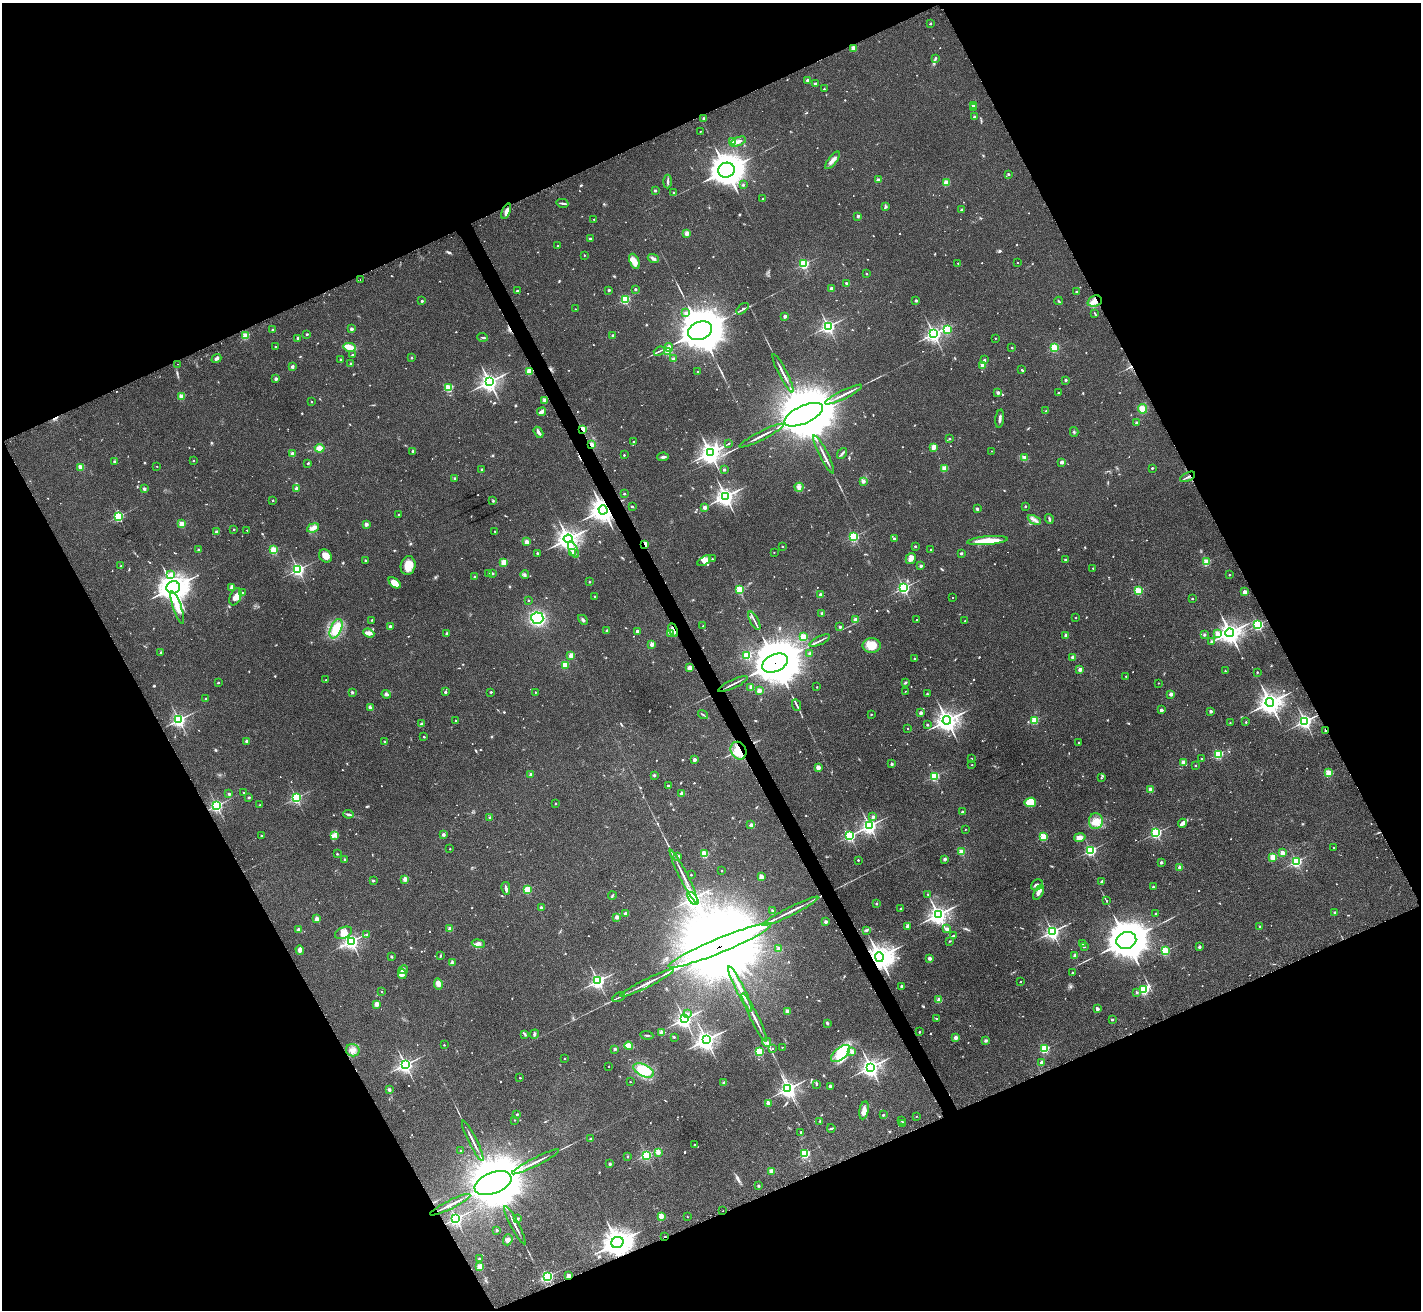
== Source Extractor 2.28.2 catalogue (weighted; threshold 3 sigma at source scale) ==
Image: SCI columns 19-5693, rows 309-5540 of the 5709 x 5715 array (HDU 1 of 3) = the unmasked area's bounding box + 8 px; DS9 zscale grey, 4 x 4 block average (1 PNG px = mean of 4 x 4 image px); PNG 1423 x 1312 px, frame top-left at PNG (2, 3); each listed source drawn as its Kron ellipse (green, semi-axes under 4 px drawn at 4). Shown black and unused: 45% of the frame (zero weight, under 2 of 3 exposures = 2% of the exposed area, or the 3 px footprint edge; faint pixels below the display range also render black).
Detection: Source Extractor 2.28.2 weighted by HDU 2 'WHT'. Background 0.0398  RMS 0.0066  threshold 0.0298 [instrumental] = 3 sigma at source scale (4.5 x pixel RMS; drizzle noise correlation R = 1.50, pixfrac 1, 0.05/0.05 arcsec/px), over >= 5 px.
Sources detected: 914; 8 too faint to see at this stretch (4 x 4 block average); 8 inside a brighter object's white glare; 4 cosmic-ray / hot-pixel residue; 3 long thin detections or spike segments (spike, bleed or trail) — neither listed nor drawn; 9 coinciding with a brighter row at this scale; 15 inside a brighter listed object's ellipse — not listed separately; of the other 867, all 500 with FLUX_AUTO >= 3.67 (the completeness limit of this list) listed and drawn (367 fainter detections not listed), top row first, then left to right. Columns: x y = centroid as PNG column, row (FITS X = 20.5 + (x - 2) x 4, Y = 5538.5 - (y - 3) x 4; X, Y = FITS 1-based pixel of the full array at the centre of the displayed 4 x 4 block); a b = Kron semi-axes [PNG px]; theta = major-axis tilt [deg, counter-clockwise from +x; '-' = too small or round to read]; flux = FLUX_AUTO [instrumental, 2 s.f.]
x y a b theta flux
930 23 2 2 - 15
853 48 2 2 - 78
935 58 4 2 - 3.8
808 80 2 2 - 58
815 83 2 2 - 23
824 89 2 2 - 5.5
973 105 2 2 - 85
973 107 2 2 - 8.6
974 117 2 2 - 11
704 119 2 2 - 43
700 131 2 2 - 4.6
733 142 2 2 - 160
738 142 8 3 21 15
832 160 10 3 52 21
726 170 8 7 - 5800
1008 174 2 2 - 13
878 180 2 2 - 55
668 181 7 2 88 7.3
946 183 2 2 - 170
743 185 2 2 - 5.3
655 190 2 2 - 21
674 192 2 2 - 16
763 198 2 2 - 5.2
562 203 6 2 -13 7.4
885 206 4 2 - 6.5
961 210 2 2 - 28
506 211 8 3 68 19
858 216 2 2 - 27
594 219 2 2 - 5.6
687 233 2 2 - 100
590 239 2 2 - 17
558 245 2 2 - 4.2
584 255 2 2 - 4.8
653 258 5 3 - 12
634 261 8 5 -68 41
1017 262 2 2 - 6
958 263 2 2 - 4.8
804 264 2 2 - 450
867 274 2 2 - 8.6
360 279 2 2 - 3.7
846 283 2 2 - 6.6
635 289 2 2 - 16
831 289 2 2 - 58
609 290 2 2 - 20
517 291 2 2 - 11
1076 292 2 2 - 5.6
625 299 2 2 - 430
916 300 2 2 - 25
422 301 2 2 - 13
1059 301 4 2 - 3.8
1095 301 7 5 21 31
575 309 2 2 - 4.9
742 309 7 3 42 10
686 313 2 2 - 27
1095 313 3 2 - 3.9
785 316 2 2 - 34
828 326 3 2 - 1100
352 329 2 2 - 38
947 329 2 2 - 330
273 330 2 2 - 22
700 331 12 8 23 19000
307 334 2 2 - 16
933 334 3 3 - 1300
613 335 2 2 - 24
245 336 2 2 - 220
483 337 5 2 - 4.3
298 338 2 2 - 19
995 338 2 2 - 5
275 347 2 2 - 11
349 347 6 3 -13 60
669 348 4 3 - 25
1012 348 2 2 - 10
1054 348 2 2 - 330
659 351 6 2 23 5.4
668 351 2 2 - 220
352 355 2 2 - 13
412 358 2 2 - 12
216 359 5 3 - 9.6
340 359 2 2 - 8.4
673 359 2 2 - 24
984 360 2 2 - 15
178 364 2 2 - 6.3
350 364 3 2 - 5.1
983 365 2 2 - 100
292 366 2 2 - 38
1022 370 2 2 - 5.9
529 371 2 2 - 180
698 371 2 2 - 5
783 373 21 2 -63 21
276 379 2 2 - 33
1066 380 2 2 - 21
489 382 3 3 - 1600
449 388 2 2 - 260
998 393 2 2 - 32
1058 393 2 2 - 13
844 395 20 2 26 26
181 396 2 2 - 110
545 400 4 3 - 16
311 402 2 2 - 6.6
1142 409 5 4 - 47
1046 411 2 2 - 13
542 412 5 2 - 24
804 415 21 9 24 44000
1000 419 9 2 83 14
1136 423 2 2 - 29
582 429 2 2 - 160
538 432 6 2 -59 12
1074 432 5 2 - 4
762 436 24 2 27 24
950 439 3 2 - 4.3
634 442 2 2 - 11
728 443 2 2 - 4.3
592 445 3 3 - 17
934 447 2 2 - 140
320 448 5 3 - 35
413 451 2 2 - 16
991 451 2 2 - 3.7
710 453 4 3 - 2600
842 453 6 2 50 9.1
292 454 2 2 - 78
824 454 21 2 -63 22
624 455 2 2 - 9.1
663 457 5 2 - 9.3
1024 458 3 2 - 5.3
114 461 2 2 - 22
193 461 2 2 - 7.8
1062 462 2 2 - 48
308 463 2 2 - 14
157 466 2 2 - 3.8
81 467 2 2 - 130
944 468 2 2 - 160
1152 468 2 2 - 8.7
482 469 2 2 - 14
724 470 2 2 - 22
1188 477 8 2 26 8
455 478 2 2 - 10
863 481 2 2 - 45
799 487 4 4 - 14
144 489 2 2 - 32
297 489 2 2 - 52
624 494 2 2 - 12
725 496 3 3 - 2100
273 500 2 2 - 7.1
493 501 3 2 - 3.8
1025 506 2 2 - 10
632 507 4 2 - 3.8
704 507 2 2 - 59
977 509 2 2 - 8.5
603 510 5 4 - 3200
398 514 2 2 - 5.2
118 516 2 2 - 650
1049 519 5 2 - 6.5
1034 520 7 2 -27 12
182 524 2 2 - 140
366 524 2 2 - 60
313 528 6 4 20 20
234 529 2 2 - 10
247 530 2 2 - 5.4
495 531 2 2 - 6.9
216 532 2 2 - 36
853 537 2 2 - 530
894 538 2 2 - 13
568 539 4 4 - 2500
987 541 20 4 5 87
526 542 2 2 - 82
645 544 2 2 - 93
782 546 2 2 - 13
915 546 2 2 - 15
931 549 2 2 - 5.4
198 550 2 2 - 21
274 550 2 2 - 280
573 550 9 2 -64 12
572 552 4 2 - 7.1
774 552 2 2 - 4.3
537 553 2 2 - 17
961 553 2 2 - 19
325 556 7 6 - 28
911 558 6 5 - 17
712 559 2 2 - 6.5
365 560 2 2 - 11
1066 560 2 2 - 29
704 561 7 3 31 15
504 562 2 2 - 140
1206 562 2 2 - 230
121 566 3 2 - 4.6
408 566 9 7 78 54
921 566 2 2 - 27
1093 568 2 2 - 6.4
298 570 2 2 - 970
489 573 2 2 - 16
492 573 2 2 - 15
171 574 2 2 - 13
525 575 4 3 - 7.3
1229 575 2 2 - 4.8
474 577 2 2 - 12
589 582 2 2 - 8.4
395 583 7 4 -41 50
173 587 7 6 - 3800
231 588 4 3 - 10
904 588 2 2 - 710
740 589 2 2 - 270
1138 591 2 2 - 290
242 592 2 2 - 3.9
1245 592 2 2 - 74
821 594 2 2 - 36
235 597 9 5 67 26
595 597 3 2 - 3.7
953 597 2 2 - 5.2
1192 598 2 2 - 7.3
528 600 2 2 - 9.2
177 608 17 4 -71 37
822 613 3 2 - 8.1
537 618 6 5 - 240
1076 618 2 2 - 6
372 620 2 2 - 6.4
583 620 6 2 -43 7.2
855 620 2 2 - 72
917 620 2 2 - 6.4
754 621 10 2 -62 9.4
965 621 2 2 - 5.6
1258 625 2 2 - 700
703 626 2 2 - 4.5
390 627 2 2 - 56
840 627 2 2 - 22
336 629 10 5 66 110
607 630 2 2 - 17
673 630 7 2 -64 17
637 631 2 2 - 51
369 633 6 3 -22 18
447 633 2 2 - 22
671 633 3 2 - 4.8
1230 633 4 4 - 2600
1217 634 2 2 - 62
1066 635 2 2 - 45
1204 635 2 2 - 22
803 637 2 2 - 260
820 640 11 2 25 10
1212 641 4 2 - 5
652 644 2 2 - 77
872 645 9 7 0 76
160 653 2 2 - 6.5
810 653 2 2 - 28
747 655 2 2 - 260
571 656 2 2 - 94
1073 657 2 2 - 47
914 659 3 2 - 4.7
775 663 14 8 23 27000
565 665 2 2 - 200
690 668 3 3 - 29
1080 669 2 2 - 68
1225 671 2 2 - 6.7
1257 672 2 2 - 7.2
1126 676 2 2 - 4.3
326 680 2 2 - 4.5
218 683 2 2 - 11
905 683 3 2 - 4.5
1158 683 2 2 - 4.3
733 684 16 2 25 12
817 687 2 2 - 5.5
751 688 4 2 - 15
759 691 2 2 - 80
905 691 2 2 - 3.8
352 692 3 2 - 6.2
445 692 2 2 - 17
491 692 2 2 - 12
535 692 2 2 - 6.2
386 694 4 3 - 7.7
927 694 2 2 - 8.3
1171 694 2 2 - 52
205 698 2 2 - 6.5
1270 703 4 4 - 2900
796 705 6 2 -65 6.8
370 707 3 3 - 11
1161 710 2 2 - 41
1211 711 2 2 - 30
921 713 2 2 - 43
703 714 5 2 - 4.5
871 714 2 2 - 6.9
179 720 2 2 - 960
947 720 4 4 - 2700
1034 720 2 2 - 260
455 721 2 2 - 6.4
1305 721 3 3 - 1100
1246 722 2 2 - 7.7
1230 723 2 2 - 4.9
421 724 3 2 - 6.7
927 725 2 2 - 18
908 729 2 2 - 6
1325 730 2 2 - 9.1
424 737 2 2 - 10
247 741 2 2 - 46
385 742 4 3 - 4.7
1079 742 2 2 - 5.8
738 751 9 7 -59 100
1218 754 2 2 - 460
694 759 2 2 - 54
971 759 2 2 - 10
1202 759 2 2 - 4.9
1183 762 2 2 - 100
892 764 2 2 - 24
972 765 2 2 - 5.2
1196 766 2 2 - 5.9
818 767 2 2 - 87
1328 773 2 2 - 210
531 774 2 2 - 31
654 775 3 3 - 4.8
934 776 2 2 - 410
1101 778 2 2 - 4.7
668 786 2 2 - 20
1150 790 2 2 - 74
243 793 2 2 - 10
682 793 2 2 - 55
229 794 2 2 - 25
249 797 3 2 - 4.7
296 798 2 2 - 610
1030 802 6 4 8 100
555 803 2 2 - 5.5
260 805 2 2 - 5.3
216 806 2 2 - 830
962 812 2 2 - 20
348 814 5 3 - 7.6
873 817 2 2 - 29
489 818 3 2 - 3.7
1096 821 8 7 - 35
1182 823 4 4 - 14
751 825 2 2 - 44
869 826 3 2 - 1300
965 829 2 2 - 4.3
1156 833 2 2 - 600
443 835 2 2 - 39
261 836 2 2 - 8.5
334 836 2 2 - 3.7
850 836 2 2 - 680
1043 837 2 2 - 260
1080 837 6 4 11 24
1334 848 2 2 - 4.2
450 849 2 2 - 5
1091 850 2 2 - 560
961 852 2 2 - 150
1282 853 2 2 - 93
337 854 2 2 - 9.9
704 854 2 2 - 260
678 856 2 2 - 50
1272 857 2 2 - 130
345 859 2 2 - 18
945 859 2 2 - 31
858 860 2 2 - 8.6
1161 862 2 2 - 29
1296 862 2 2 - 670
1180 867 2 2 - 80
722 871 2 2 - 6
691 875 2 2 - 8
684 876 29 2 -63 33
761 877 2 2 - 100
405 879 2 2 - 96
373 881 2 2 - 21
1102 882 2 2 - 36
1037 885 6 5 - 14
1153 887 2 2 - 11
506 888 6 2 -79 11
527 890 2 2 - 250
1039 892 8 3 62 17
928 895 3 2 - 3.8
612 896 4 2 - 4
693 899 7 3 -55 1400
1107 901 2 2 - 3.8
876 904 2 2 - 16
541 907 2 2 - 32
901 909 2 2 - 21
773 911 2 2 - 11
790 911 31 2 27 37
1335 913 2 2 - 25
626 914 2 2 - 54
1155 914 2 2 - 9.8
938 915 3 3 - 1900
617 917 2 2 - 65
317 919 2 2 - 81
826 922 2 2 - 38
907 926 2 2 - 40
1260 927 2 2 - 14
298 929 3 2 - 4.5
450 929 2 2 - 100
947 929 2 2 - 36
866 930 3 3 - 5.5
1052 932 3 2 - 1100
343 933 9 5 23 29
366 934 2 2 - 3.8
953 936 3 2 - 5.3
1126 940 10 8 19 13000
351 941 3 3 - 1200
950 941 2 2 - 4
478 943 7 3 -9 12
1082 943 2 2 - 20
720 945 55 7 22 56000
1084 947 2 2 - 7.5
1199 947 2 2 - 28
779 949 2 2 - 63
300 950 5 3 - 17
1165 951 2 2 - 430
441 956 3 2 - 3.9
1075 956 2 2 - 64
391 957 2 2 - 22
879 957 4 4 - 4200
929 958 2 2 - 56
452 963 3 2 - 5.3
403 970 5 2 - 7.7
1072 973 2 2 - 10
402 974 5 2 - 9.7
598 981 3 3 - 940
1020 982 2 2 - 5.4
647 983 30 2 27 34
438 984 6 4 -80 27
901 986 2 2 - 25
740 989 25 2 -63 68
1143 990 3 2 - 530
382 992 2 2 - 4.7
1136 992 2 2 - 7.6
619 997 7 2 27 5.5
939 1000 2 2 - 100
376 1004 2 2 - 100
1097 1009 2 2 - 42
787 1011 2 2 - 80
687 1014 2 2 - 14
754 1017 27 2 -64 28
937 1018 2 2 - 4.2
684 1019 3 3 - 1600
1112 1019 2 2 - 13
827 1023 3 2 - 6.3
662 1032 2 2 - 76
919 1032 2 2 - 9.9
534 1034 5 3 - 6.9
525 1035 4 2 - 4.9
647 1035 6 2 -6 5.8
674 1037 2 2 - 8.9
956 1037 2 2 - 65
706 1040 3 3 - 1700
986 1041 2 2 - 30
767 1042 5 2 - 7.5
444 1045 2 2 - 5.4
628 1046 4 3 - 48
782 1047 2 2 - 4.3
772 1048 2 2 - 4.9
615 1049 2 2 - 27
1045 1049 2 2 - 360
353 1050 7 6 - 22
759 1052 2 2 - 420
852 1052 2 2 - 56
840 1053 11 6 40 170
565 1059 2 2 - 5.6
1041 1062 2 2 - 29
405 1065 3 3 - 1100
609 1067 2 2 - 4.7
871 1067 4 3 - 1700
644 1070 11 6 -26 130
520 1078 2 2 - 11
630 1082 2 2 - 6.6
724 1082 3 2 - 5.1
816 1084 3 2 - 4.7
830 1086 2 2 - 30
788 1089 3 3 - 1500
389 1090 2 2 - 36
768 1103 2 2 - 84
864 1110 9 4 79 28
517 1114 2 2 - 14
883 1115 2 2 - 15
916 1116 2 2 - 4.1
514 1120 2 2 - 4.2
820 1121 2 2 - 11
902 1121 3 2 - 6.5
903 1124 3 2 - 8.6
831 1128 4 2 - 4.9
800 1132 2 2 - 7.9
590 1139 2 2 - 19
473 1141 22 2 -63 20
694 1144 2 2 - 3.7
460 1151 2 2 - 5.2
658 1152 2 2 - 87
805 1154 2 2 - 450
646 1155 2 2 - 710
627 1156 2 2 - 9
536 1162 26 2 27 27
610 1164 2 2 - 24
772 1171 2 2 - 97
493 1183 19 10 22 32000
758 1186 2 2 - 15
450 1205 22 2 27 24
723 1211 2 2 - 5.4
661 1216 2 2 - 120
687 1217 2 2 - 3.8
456 1219 2 2 - 1000
518 1219 2 2 - 17
515 1225 21 2 -62 19
497 1230 2 2 - 23
665 1236 2 2 - 6.1
508 1240 5 4 - 16
617 1242 6 5 - 3600
479 1259 2 2 - 14
480 1267 2 2 - 200
547 1276 2 2 - 740
568 1276 2 2 - 110
Overlapping masked pixels (flux is a lower limit): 16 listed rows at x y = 1095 301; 529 371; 582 429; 592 445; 1188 477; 603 510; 645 544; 673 630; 775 663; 1325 730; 738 751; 720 945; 879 957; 665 1236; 617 1242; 568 1276
Diffuse or blended objects may show on this block-average render without a row.